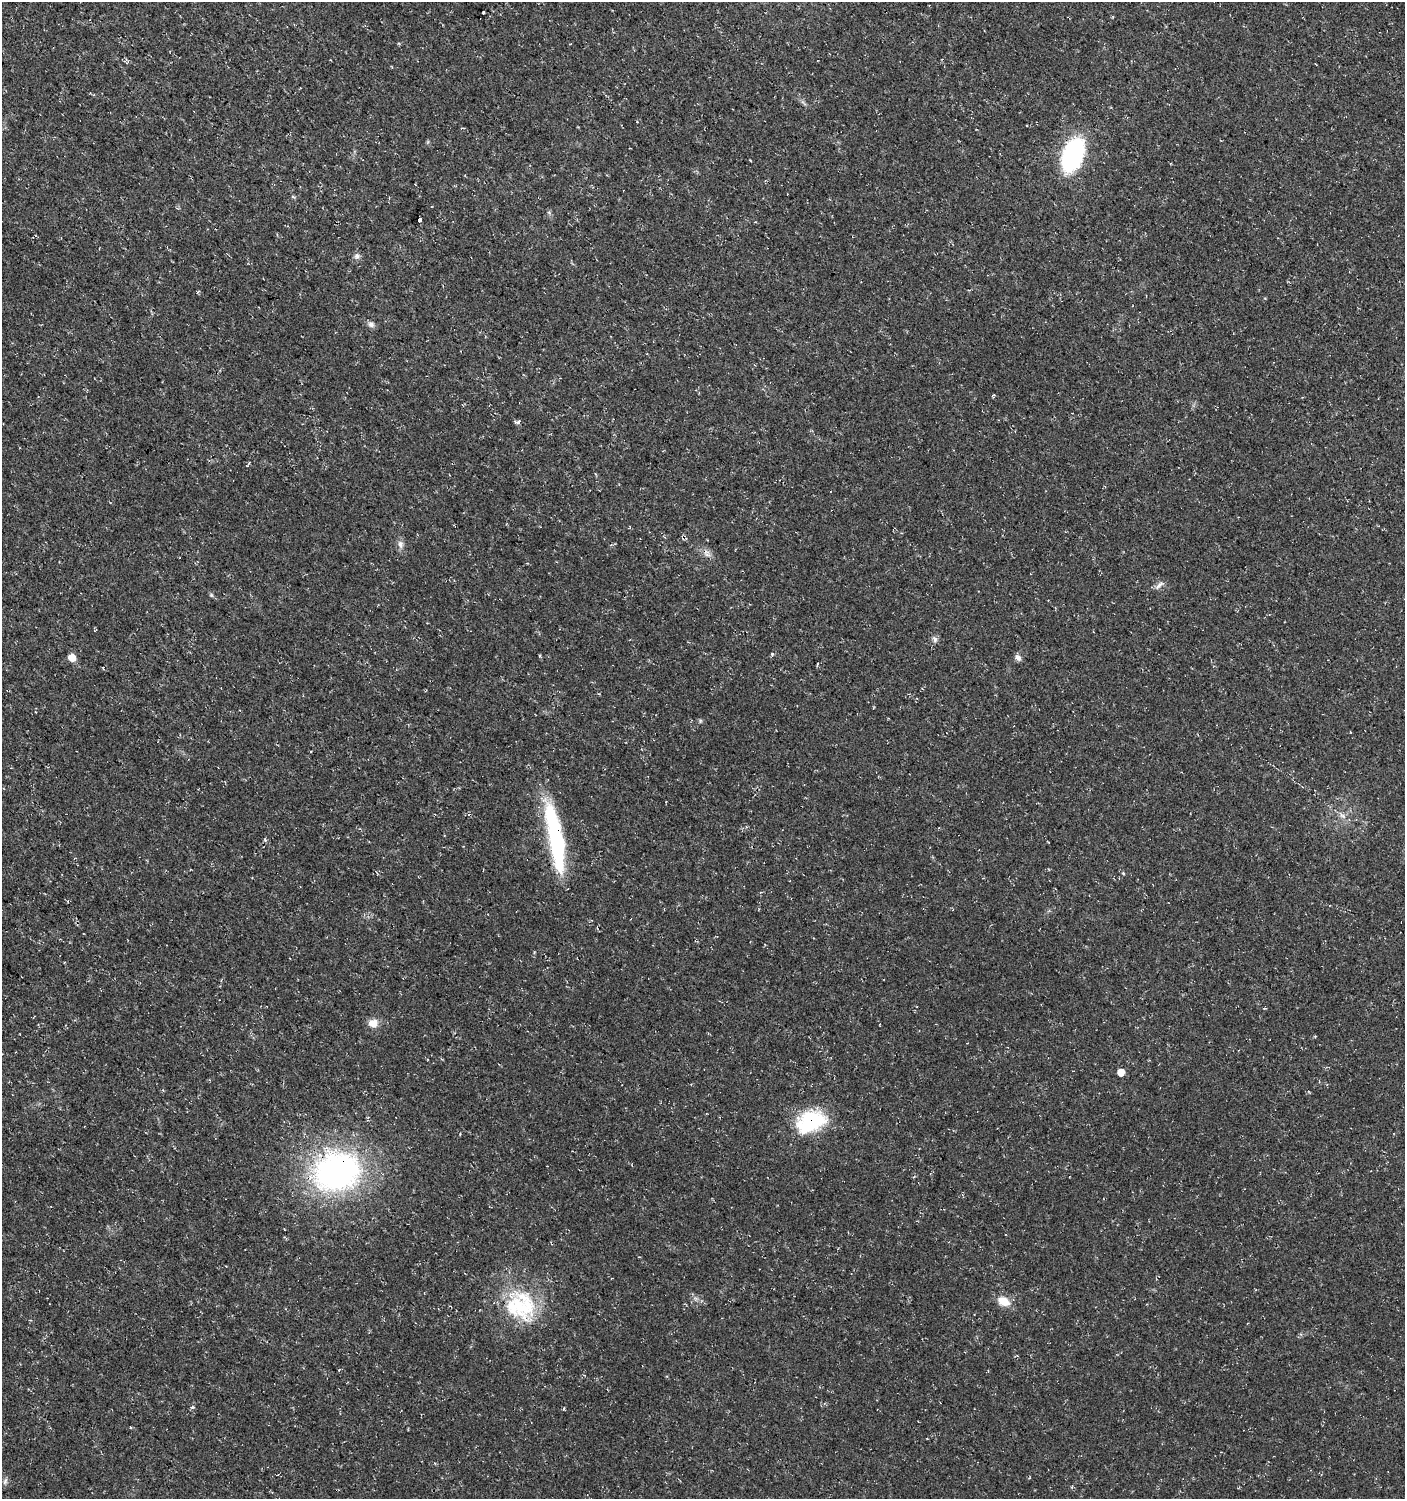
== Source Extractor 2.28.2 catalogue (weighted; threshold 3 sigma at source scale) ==
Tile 11 of 4 x 4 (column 3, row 3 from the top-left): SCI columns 3045-4447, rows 1500-2996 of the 6029 x 6004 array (HDU 1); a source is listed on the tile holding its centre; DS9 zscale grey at full resolution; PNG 1407 x 1501 px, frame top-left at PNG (2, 2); no overlay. Shown black and unused: <1% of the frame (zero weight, under 3 of 4 exposures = <1% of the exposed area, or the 3 px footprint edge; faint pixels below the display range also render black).
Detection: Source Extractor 2.28.2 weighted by HDU 2 'WHT'; one run over the whole footprint, this tile lists its part. Background 0.0176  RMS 0.0035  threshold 0.0156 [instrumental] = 3 sigma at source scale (4.5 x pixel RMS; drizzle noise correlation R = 1.50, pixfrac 1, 0.0396/0.0396 arcsec/px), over >= 5 px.
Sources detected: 39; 1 inside a brighter object's white glare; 3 cosmic-ray / hot-pixel residue — not listed; the other 35 listed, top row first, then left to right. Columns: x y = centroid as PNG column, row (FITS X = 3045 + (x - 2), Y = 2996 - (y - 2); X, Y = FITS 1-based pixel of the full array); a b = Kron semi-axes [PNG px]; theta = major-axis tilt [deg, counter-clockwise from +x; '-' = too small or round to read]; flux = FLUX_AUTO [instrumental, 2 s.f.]
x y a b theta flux
483 12 3 3 - 2.8
127 62 6 2 47 0.28
1073 155 27 15 70 55
293 197 6 3 -19 0.42
419 220 3 3 - 12
357 256 8 7 - 1.2
197 293 5 3 - 0.44
371 324 9 7 -15 1.3
518 421 5 3 - 1.4
400 544 12 7 -73 1.6
707 553 13 8 -52 2
1159 585 15 6 46 1.5
211 595 6 4 -46 0.51
935 639 8 7 - 1.1
772 654 5 4 - 0.5
72 658 6 6 - 4.5
1018 658 9 6 -54 1.4
817 664 6 2 76 0.36
103 667 4 3 - 0.33
700 721 6 4 72 0.45
1343 816 11 4 -40 1.4
555 837 79 15 -80 43
265 840 6 4 -79 0.51
1123 873 5 3 - 0.34
1265 1008 5 3 - 0.3
373 1023 10 9 - 3.7
1121 1072 6 6 - 3.6
812 1121 33 27 12 23
336 1172 44 35 17 110
1003 1301 13 9 -27 5.4
520 1306 45 37 -46 31
192 1407 5 4 - 0.54
564 1409 5 3 - 0.37
1029 1478 4 3 - 0.25
5 1481 10 6 74 1
Overlapping masked pixels (flux is a lower limit): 4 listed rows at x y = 1073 155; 555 837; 812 1121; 336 1172